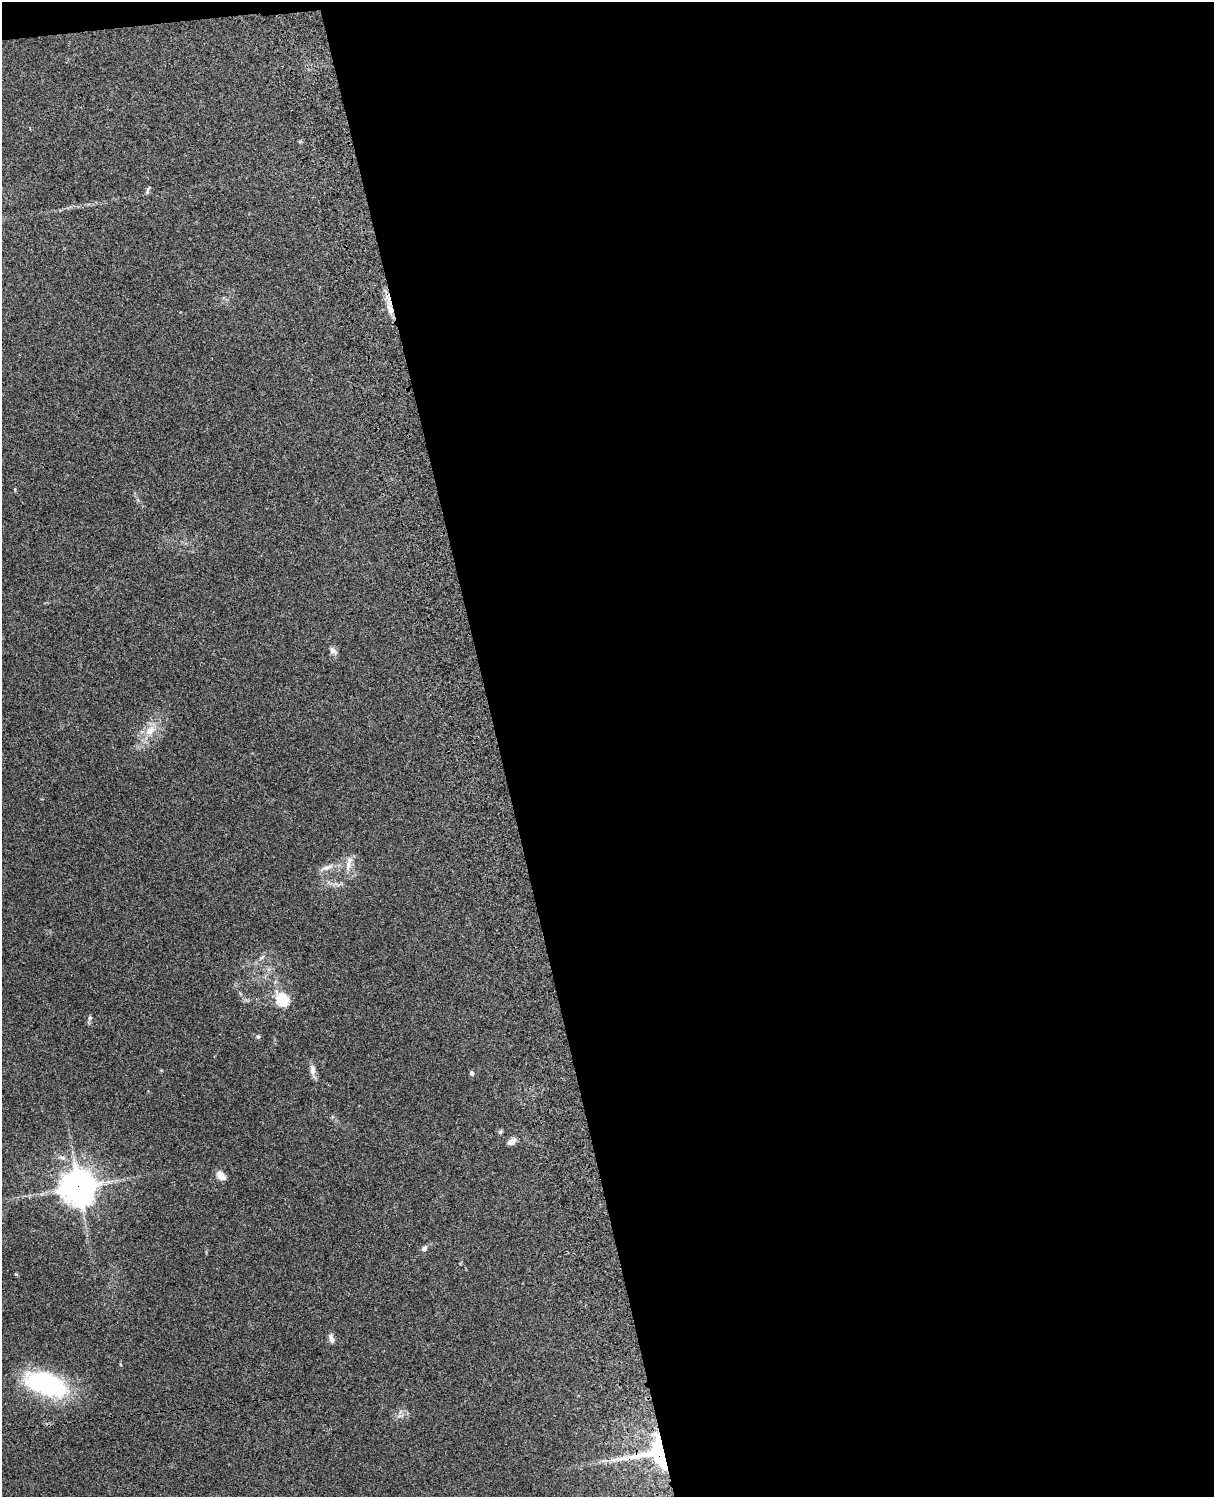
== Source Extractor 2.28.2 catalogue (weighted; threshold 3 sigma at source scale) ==
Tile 4 of 4 x 3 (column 4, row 1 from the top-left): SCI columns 3755-4966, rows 3156-4650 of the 5087 x 4927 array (HDU 1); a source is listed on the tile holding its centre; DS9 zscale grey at full resolution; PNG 1216 x 1499 px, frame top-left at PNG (2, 2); no overlay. Shown black and unused: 59% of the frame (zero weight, under 3 of 4 exposures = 6% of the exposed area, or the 3 px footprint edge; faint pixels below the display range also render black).
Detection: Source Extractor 2.28.2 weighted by HDU 2 'WHT'; one run over the whole footprint, this tile lists its part. Background 0.209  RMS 0.0082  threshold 0.0369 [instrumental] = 3 sigma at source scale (4.5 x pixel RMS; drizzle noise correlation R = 1.50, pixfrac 1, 0.05/0.05 arcsec/px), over >= 5 px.
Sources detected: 21; all 21 listed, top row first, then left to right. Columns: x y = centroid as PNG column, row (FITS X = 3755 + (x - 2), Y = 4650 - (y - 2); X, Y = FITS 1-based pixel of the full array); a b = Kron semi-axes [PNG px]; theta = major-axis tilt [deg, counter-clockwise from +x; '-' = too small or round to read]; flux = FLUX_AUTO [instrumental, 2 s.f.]
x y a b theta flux
148 190 12 3 74 1.5
390 309 16 7 -63 7.3
15 489 5 3 - 0.73
333 650 11 7 -42 3.2
150 730 19 11 45 12
348 865 14 8 88 6.2
327 867 15 7 17 5
262 957 6 4 20 1.3
283 999 6 6 - 78
90 1018 6 5 - 1.5
258 1036 6 5 - 1.3
312 1070 16 7 -86 4.5
472 1073 5 4 - 2.1
512 1141 11 6 34 4.2
221 1176 11 7 -46 6.7
78 1187 12 12 - 1200
424 1248 8 6 41 2.4
331 1338 12 6 -80 3.4
45 1384 50 24 -20 91
399 1416 7 4 18 1.9
654 1453 59 39 5 110
Overlapping masked pixels (flux is a lower limit): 3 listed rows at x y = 390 309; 78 1187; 654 1453